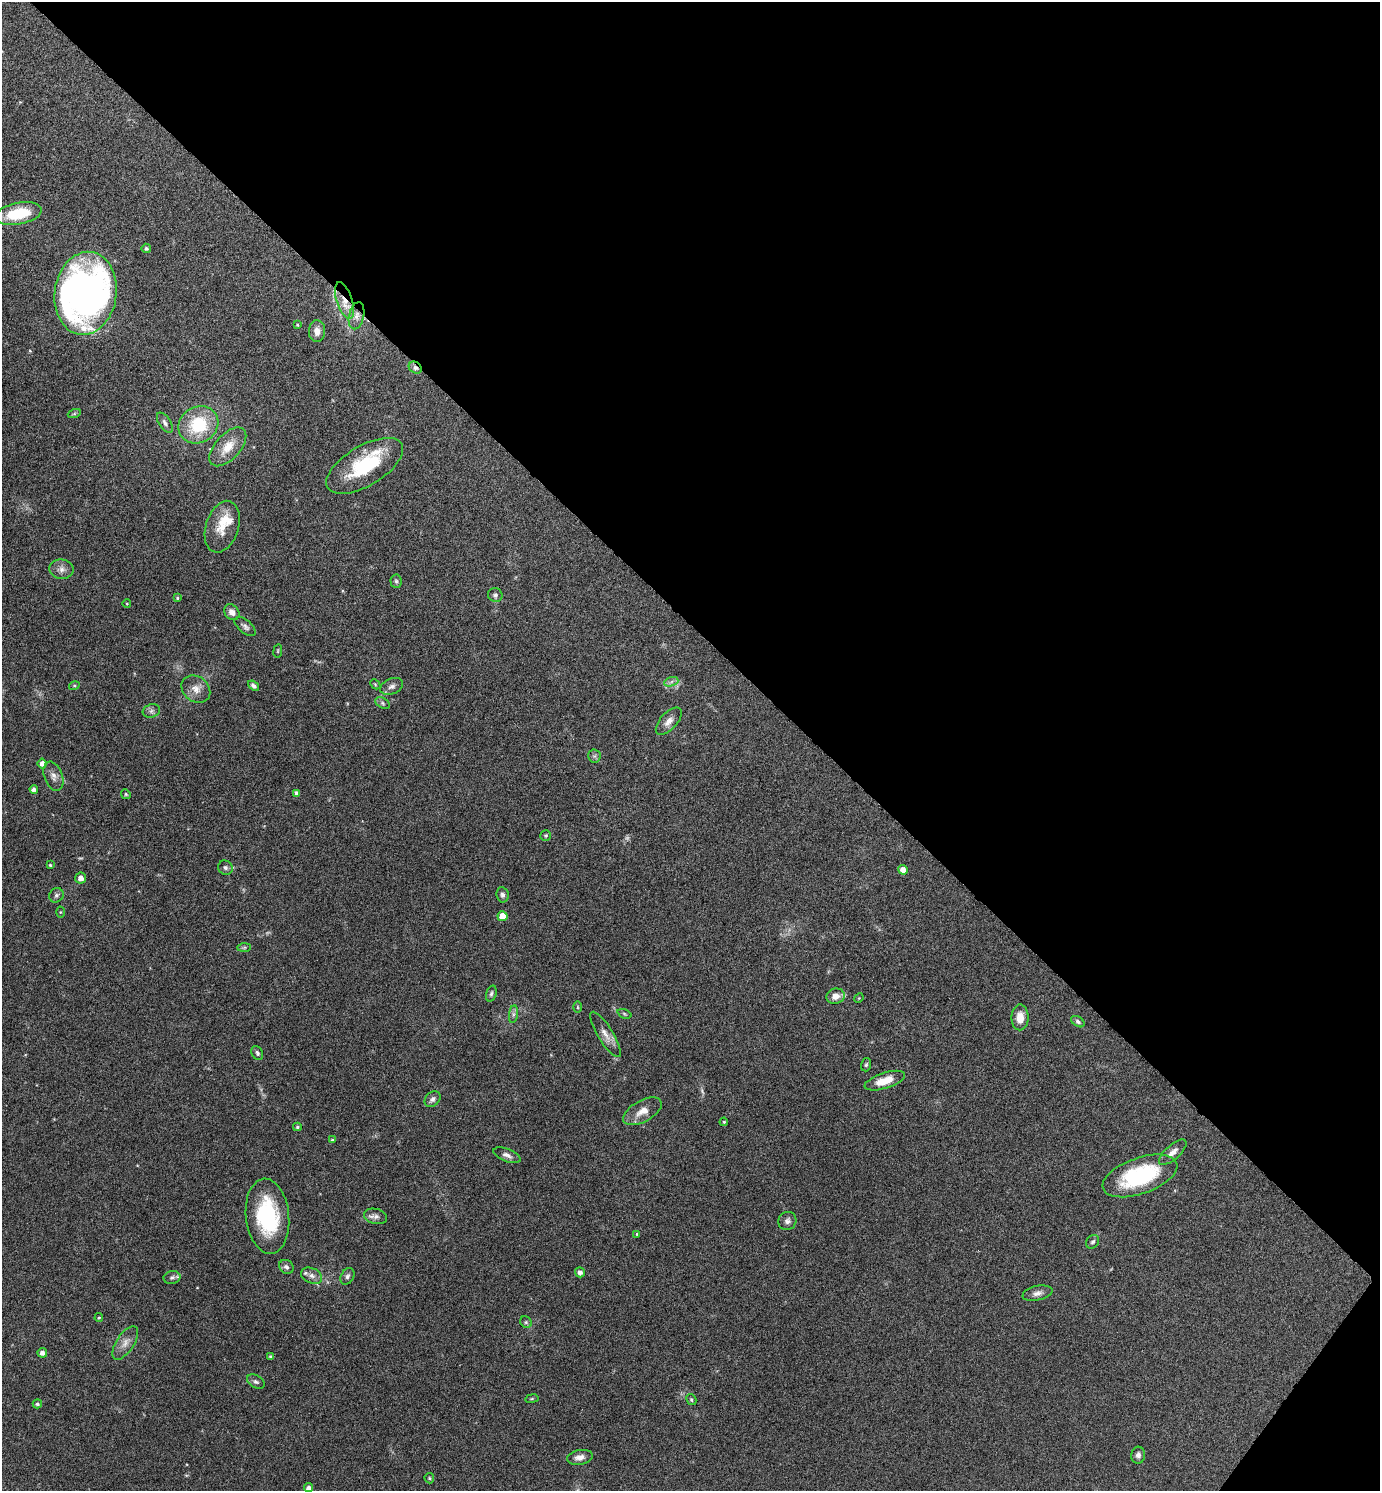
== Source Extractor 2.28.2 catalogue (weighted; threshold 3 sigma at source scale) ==
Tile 8 of 4 x 4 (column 4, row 2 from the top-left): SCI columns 4290-5667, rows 2983-4471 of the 5964 x 5961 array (HDU 1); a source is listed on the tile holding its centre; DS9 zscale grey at full resolution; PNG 1382 x 1493 px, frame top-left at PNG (2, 2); each listed source drawn as its Kron ellipse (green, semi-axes under 4 px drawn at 4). Shown black and unused: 43% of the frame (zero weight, under 4 of 8 exposures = <1% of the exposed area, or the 3 px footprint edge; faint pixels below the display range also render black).
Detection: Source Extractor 2.28.2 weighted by HDU 2 'WHT'; one run over the whole footprint, this tile lists its part. Background 0.119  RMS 0.0051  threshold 0.0209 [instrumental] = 3 sigma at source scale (4.09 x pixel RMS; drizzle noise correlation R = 1.36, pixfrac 0.8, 0.05/0.05 arcsec/px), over >= 5 px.
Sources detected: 98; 2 too faint to see at this stretch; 2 inside a brighter object's white glare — neither listed nor drawn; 3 inside a brighter listed object's ellipse — not listed separately; the other 91 listed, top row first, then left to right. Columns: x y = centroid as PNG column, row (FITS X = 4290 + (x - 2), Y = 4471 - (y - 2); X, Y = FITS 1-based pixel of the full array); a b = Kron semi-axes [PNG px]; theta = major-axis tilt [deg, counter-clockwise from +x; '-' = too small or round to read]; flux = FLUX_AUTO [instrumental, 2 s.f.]
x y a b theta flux
19 214 23 10 11 20
146 248 5 4 - 0.92
86 293 42 31 82 220
344 301 19 7 -72 6.6
357 316 14 7 77 3.1
297 325 3 3 - 0.46
317 331 11 8 89 3.3
415 368 7 5 -35 1.6
74 414 7 4 19 0.72
165 423 11 6 -57 1.8
198 425 20 18 31 23
228 447 24 12 48 8.8
365 466 43 20 31 29
222 527 26 16 72 9.9
61 569 12 9 -7 2.9
396 581 6 5 - 0.88
495 595 7 7 - 1.3
177 598 4 4 - 0.64
127 604 4 3 - 0.37
232 612 8 7 - 2.8
245 627 13 6 -40 1.6
278 651 7 3 82 0.49
671 682 7 4 19 1.2
375 684 6 4 -45 0.54
74 686 5 3 - 0.46
253 686 6 4 -38 1.6
392 686 12 7 24 2.2
196 689 15 12 -37 4.7
383 703 8 5 -29 0.97
151 711 9 6 17 1.4
669 721 17 8 48 3.5
594 756 6 6 - 1.1
42 764 5 4 - 2.5
53 776 15 9 -70 3
34 789 4 4 - 1.5
297 793 4 4 - 1.9
126 794 5 4 - 0.62
546 836 5 5 - 0.62
50 865 3 3 - 0.53
225 868 7 7 - 1.3
903 870 5 4 - 4.7
81 878 5 5 - 2.6
56 895 7 6 - 1.2
502 895 8 6 -81 1.4
60 912 5 3 - 0.43
502 916 5 5 - 7.8
244 947 7 4 1 0.76
491 994 8 5 72 0.98
835 996 9 7 17 3.9
859 998 5 4 - 0.4
578 1007 5 3 - 0.47
513 1014 9 4 82 1.3
624 1014 7 4 -21 0.67
1020 1017 13 8 89 6.4
1078 1022 7 5 -34 1.1
606 1034 26 7 -59 4.2
257 1053 7 5 -62 1
866 1065 7 5 72 0.77
885 1081 21 8 18 7.1
432 1099 9 6 45 1.6
642 1111 21 10 29 5.7
724 1122 4 4 - 0.61
297 1127 4 3 - 0.68
332 1140 4 3 - 0.55
1173 1152 17 7 42 3.3
507 1155 14 6 -21 2.1
1140 1176 39 18 19 42
267 1216 38 21 -84 40
376 1216 12 7 -14 2.1
787 1221 9 8 - 1.9
637 1234 4 3 - 0.43
1093 1242 7 6 - 1.2
286 1267 8 6 -39 1.4
580 1272 5 5 - 1.9
312 1276 11 7 -24 2.3
347 1276 9 6 59 1.4
172 1277 8 6 11 1.4
1037 1293 15 7 12 2.5
99 1318 4 3 - 0.58
526 1322 6 5 - 0.81
125 1343 19 9 57 4
42 1353 5 4 - 2.1
270 1357 3 3 - 0.85
256 1382 10 6 -31 1.4
532 1399 7 3 9 0.51
691 1399 6 4 -60 0.82
37 1404 4 4 - 0.96
1138 1455 8 7 - 1.8
580 1457 13 7 11 2.9
429 1478 5 5 - 0.65
308 1488 4 4 - 1.8
Overlapping masked pixels (flux is a lower limit): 3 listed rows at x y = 344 301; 357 316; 415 368